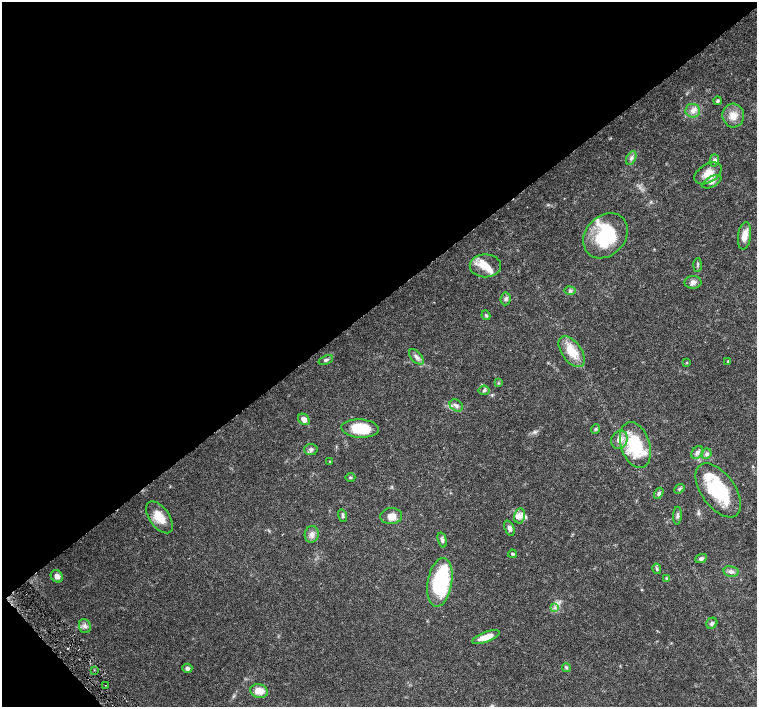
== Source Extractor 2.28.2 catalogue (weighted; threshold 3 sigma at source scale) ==
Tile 5 of 4 x 4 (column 1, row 2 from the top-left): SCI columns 8-1517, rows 3031-4439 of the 6057 x 6002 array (HDU 1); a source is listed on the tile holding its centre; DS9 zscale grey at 2 x 2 block average (1 PNG px = mean of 2 x 2 image px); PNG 759 x 709 px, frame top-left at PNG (2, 2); each listed source drawn as its Kron ellipse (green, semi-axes under 4 px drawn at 4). Shown black and unused: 44% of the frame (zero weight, under 4 of 8 exposures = <1% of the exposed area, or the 3 px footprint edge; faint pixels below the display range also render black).
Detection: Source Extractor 2.28.2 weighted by HDU 2 'WHT'; one run over the whole footprint, this tile lists its part. Background 0.0161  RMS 0.0013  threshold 0.00541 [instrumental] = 3 sigma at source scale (4.09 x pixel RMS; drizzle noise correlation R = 1.36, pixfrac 0.8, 0.0396/0.0396 arcsec/px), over >= 5 px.
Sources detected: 69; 9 inside a brighter listed object's ellipse — not listed separately; the other 60 listed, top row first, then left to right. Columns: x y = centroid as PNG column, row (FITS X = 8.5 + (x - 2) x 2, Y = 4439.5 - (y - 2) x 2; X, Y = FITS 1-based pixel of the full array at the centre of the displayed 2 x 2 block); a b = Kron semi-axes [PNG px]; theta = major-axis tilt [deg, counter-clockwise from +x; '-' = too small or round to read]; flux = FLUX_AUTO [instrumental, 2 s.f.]
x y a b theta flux
718 101 4 3 - 0.43
693 111 7 7 - 1.5
733 116 12 11 - 3.1
631 158 7 4 62 0.91
714 160 6 4 75 0.94
708 173 15 9 31 4
712 182 10 5 26 1.4
605 236 25 20 47 18
745 236 13 6 82 3.3
697 265 7 2 87 0.4
485 266 15 11 0 3.9
693 282 8 6 1 1.2
570 291 5 4 - 0.56
506 299 6 5 - 0.71
486 315 5 3 - 0.39
572 352 18 9 -54 5.9
416 357 9 5 -47 1.2
326 360 7 4 22 0.66
728 361 3 2 - 0.19
687 363 3 2 - 0.2
498 383 3 3 - 0.26
484 390 5 4 - 0.6
456 405 7 5 -36 1.1
304 419 6 5 - 1.8
360 428 19 9 -3 9.3
595 429 5 4 - 0.45
619 440 9 8 - 2.7
635 445 24 14 -71 15
311 449 6 5 - 0.89
697 452 7 5 56 1
706 454 5 5 - 0.72
330 461 2 2 - 0.13
350 477 5 3 - 0.31
679 489 5 4 - 0.48
718 490 31 17 -54 20
659 493 6 4 58 0.59
342 516 6 3 -77 0.45
391 516 11 8 4 2.3
520 516 7 5 80 1.3
677 516 9 3 87 0.68
159 517 18 9 -54 4.9
509 528 8 5 -69 0.94
312 534 8 7 - 1.4
442 540 7 4 -74 0.86
512 554 4 3 - 0.4
701 558 6 4 25 0.67
657 569 5 3 - 0.43
731 571 7 5 -11 1.1
57 576 6 5 - 1.4
666 578 4 3 - 0.31
440 582 25 12 80 26
554 608 4 2 - 0.32
712 623 6 5 - 0.77
85 626 7 6 - 1
486 637 15 5 20 3.6
566 667 4 3 - 0.41
187 668 5 4 - 0.8
94 670 3 2 - 0.16
106 685 2 2 - 0.11
259 691 9 7 -15 3.2
Diffuse or blended objects may show on this block-average render without a row.